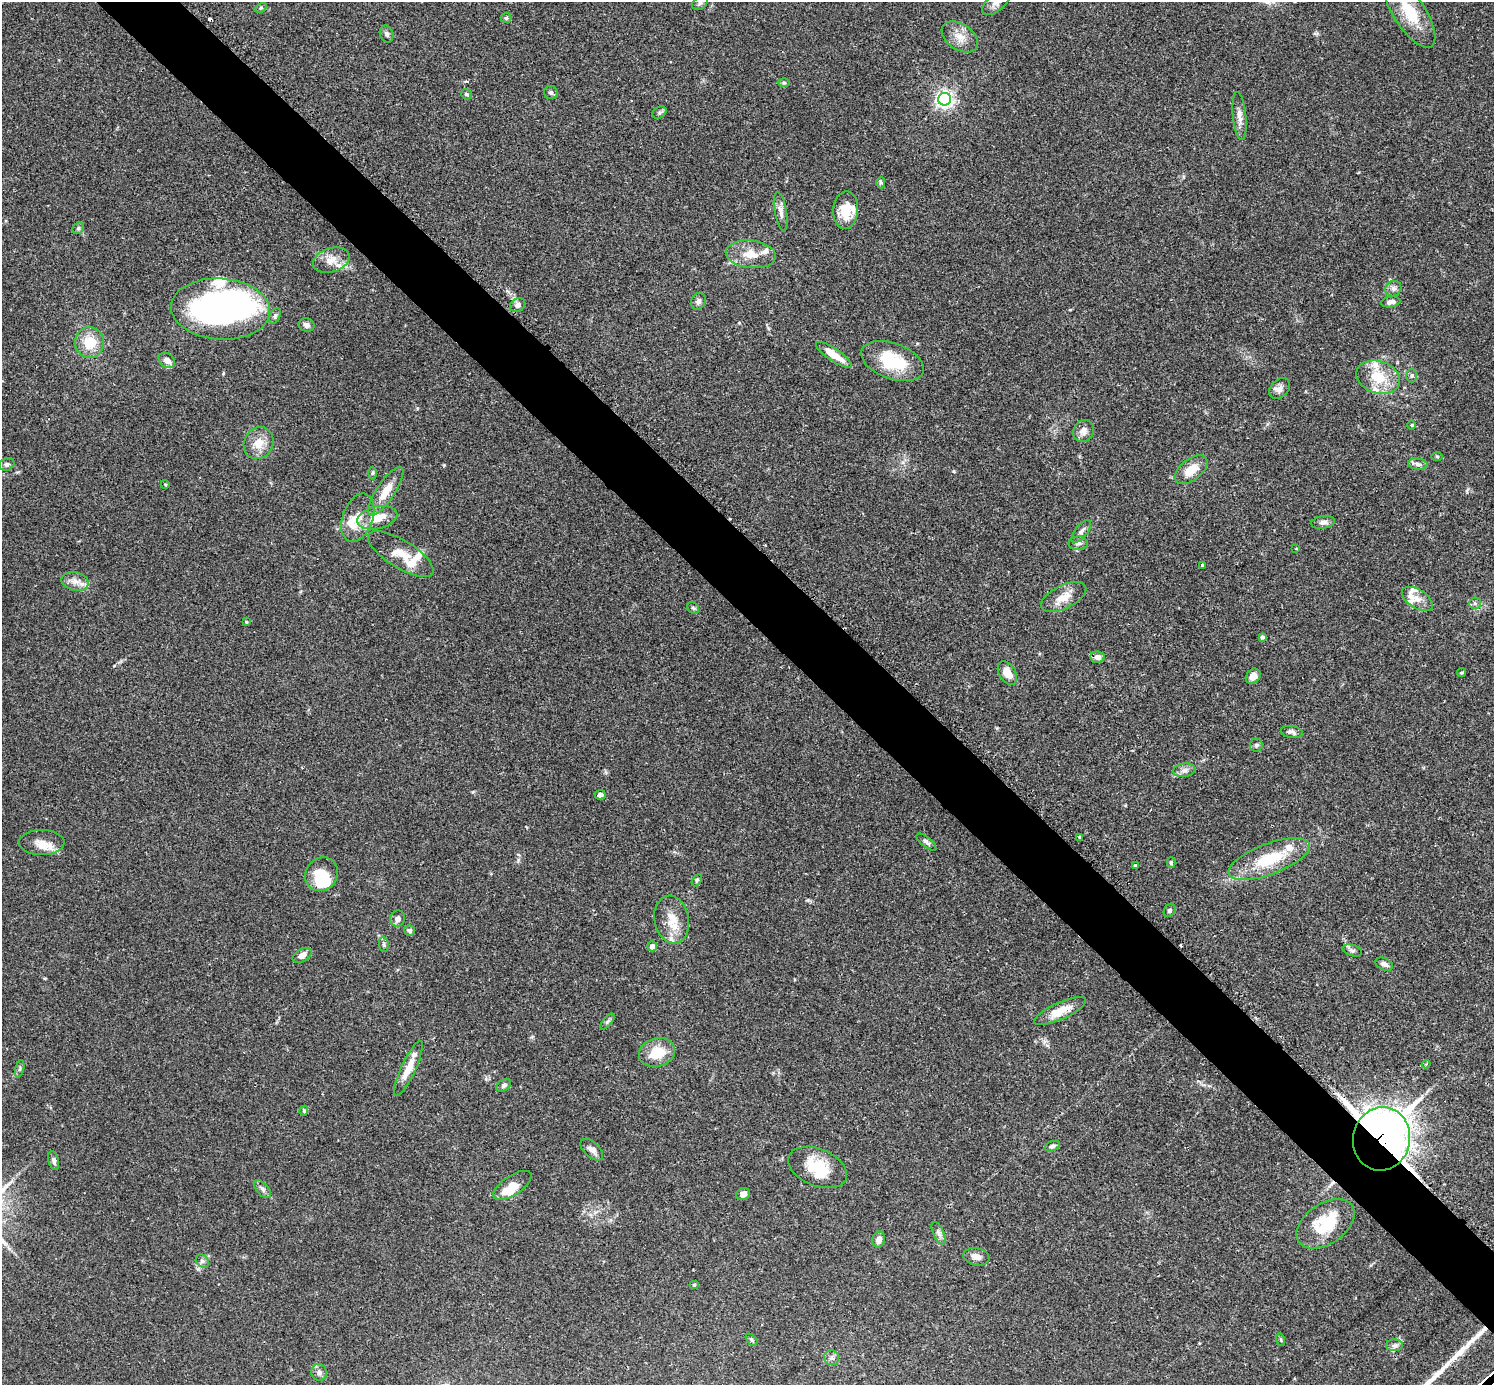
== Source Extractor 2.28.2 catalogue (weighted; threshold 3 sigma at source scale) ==
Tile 6 of 4 x 4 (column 2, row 2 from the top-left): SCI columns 1533-3024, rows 2954-4336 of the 6041 x 6040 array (HDU 1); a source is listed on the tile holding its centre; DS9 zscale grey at full resolution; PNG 1496 x 1387 px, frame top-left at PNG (2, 2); each listed source drawn as its Kron ellipse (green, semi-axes under 4 px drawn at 4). Shown black and unused: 5% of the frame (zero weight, under 2 of 3 exposures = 2% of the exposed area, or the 3 px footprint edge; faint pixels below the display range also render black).
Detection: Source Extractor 2.28.2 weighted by HDU 2 'WHT'; one run over the whole footprint, this tile lists its part. Background 0.101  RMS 0.0058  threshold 0.0263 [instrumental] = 3 sigma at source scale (4.5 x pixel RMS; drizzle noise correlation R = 1.50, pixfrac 1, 0.05/0.05 arcsec/px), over >= 5 px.
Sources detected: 134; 5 inside a brighter object's white glare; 3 cosmic-ray / hot-pixel residue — neither listed nor drawn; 16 inside a brighter listed object's ellipse — not listed separately; the other 110 listed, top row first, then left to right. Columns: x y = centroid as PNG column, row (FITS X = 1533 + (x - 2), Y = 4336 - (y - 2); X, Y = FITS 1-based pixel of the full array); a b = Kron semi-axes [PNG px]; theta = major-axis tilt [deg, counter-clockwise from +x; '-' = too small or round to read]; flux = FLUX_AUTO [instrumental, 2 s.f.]
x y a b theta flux
997 2 17 8 42 4.2
700 3 8 6 32 1.5
261 8 6 4 29 0.81
1409 12 41 16 -58 21
506 18 5 5 - 0.85
387 34 9 6 -67 1.5
960 37 20 13 -35 7.6
784 83 6 4 -1 0.82
551 92 7 6 - 1.3
466 94 6 4 -32 0.87
944 99 6 6 - 230
659 112 8 5 34 1.1
1240 116 24 6 -84 4.3
881 182 6 4 -87 0.85
846 210 19 12 86 12
781 212 20 6 -79 3.6
78 228 6 5 - 1.1
751 254 25 13 -7 10
331 260 19 12 18 7.4
1393 289 8 7 - 2.1
698 301 9 7 65 2.1
1391 302 10 5 9 2.3
518 305 8 6 33 2.7
221 309 49 30 -4 160
275 316 8 5 68 1.2
306 325 8 7 - 2.5
90 342 15 14 - 13
834 355 21 6 -34 9.7
167 360 9 6 -38 4.1
893 361 33 18 -20 25
1412 376 7 5 87 1
1378 377 22 16 -18 17
1280 389 12 8 44 3.1
1412 425 4 3 - 0.55
1083 431 11 10 - 3.8
259 443 16 14 59 8.6
1437 456 5 3 - 0.66
7 464 8 6 22 1.4
1418 464 10 5 -9 1.8
1191 470 19 10 38 10
372 473 6 4 88 0.83
165 484 4 3 - 0.5
386 491 29 9 56 9.8
358 518 25 15 69 11
377 518 20 11 13 12
1323 522 12 6 8 2.4
1081 531 13 6 51 2.3
1078 543 9 7 1 2
1296 549 4 3 - 0.44
401 554 37 14 -31 12
1202 565 4 3 - 0.83
75 581 14 9 -13 4.5
1064 597 24 11 26 8.1
1417 599 17 9 -33 5.7
1475 603 6 5 - 1.1
693 608 6 5 - 1
246 622 4 3 - 0.78
1262 637 4 3 - 1.2
1098 657 7 6 - 3.2
1007 673 13 8 -58 6.5
1461 673 4 4 - 0.78
1253 676 8 6 47 3.4
1292 732 11 6 -9 1.9
1256 745 6 6 - 1.1
1184 770 11 6 8 2.6
600 795 5 4 - 2.5
1080 837 3 3 - 1
42 842 23 12 0 7.6
926 842 12 5 -39 1.6
1269 859 43 15 20 28
1171 863 5 3 - 1.1
1135 865 3 3 - 1.1
322 874 17 15 50 16
697 880 7 4 61 0.87
1170 910 7 5 58 1.3
397 919 8 7 - 2.3
672 920 24 17 -78 11
409 930 5 5 - 1.4
384 945 7 5 -85 1.2
652 946 5 5 - 3.6
1352 950 10 5 -17 1.6
302 955 10 6 31 3.9
1384 964 9 6 -23 2.3
1060 1011 28 8 24 10
607 1021 9 4 51 1.2
657 1052 18 14 17 15
1426 1064 4 3 - 0.69
20 1069 9 3 77 1.1
408 1069 30 7 65 8.8
504 1085 8 5 34 1.5
304 1111 5 4 - 0.74
1382 1139 32 28 80 1600
1052 1146 8 5 19 1.5
592 1150 14 7 -43 3.2
54 1161 10 5 -75 1.9
818 1167 31 18 -22 21
512 1185 22 9 34 9.7
263 1189 11 5 -48 1.9
743 1194 7 6 - 3.4
1325 1224 32 20 34 24
938 1233 12 5 -65 2
879 1240 8 6 73 3.7
976 1257 13 8 -10 3.3
202 1261 7 5 -45 1.4
694 1285 5 4 - 0.64
752 1340 7 4 -49 0.89
1281 1340 6 4 -72 0.74
1394 1345 8 6 1 1.7
832 1358 7 7 - 1.9
319 1372 8 7 - 2.1
Overlapping masked pixels (flux is a lower limit): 1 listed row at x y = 1382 1139
Isophote crosses this tile's border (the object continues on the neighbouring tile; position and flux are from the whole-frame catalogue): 2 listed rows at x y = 997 2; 1409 12